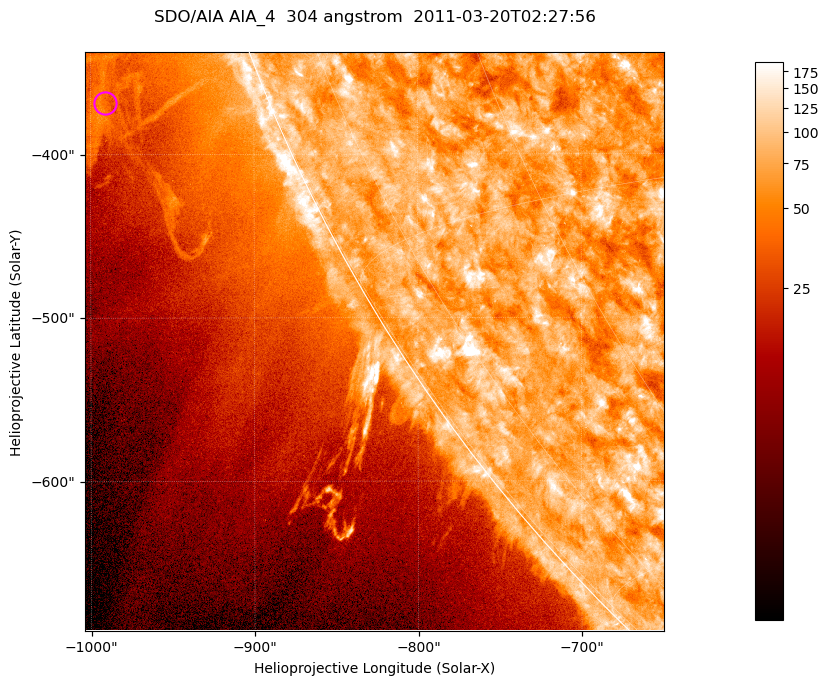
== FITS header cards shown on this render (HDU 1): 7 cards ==
TELESCOP= 'SDO/AIA '           / For AIA: SDO/AIA
INSTRUME= 'AIA_4   '           / For AIA: AIA_ATA1, AIA_ATA2, AIA_ATA3 or AIA_AT
WAVELNTH=                  304 / [angstrom] Wavelength
WAVEUNIT= 'angstrom'           / Wavelength unit: angstrom
DATE-OBS= '2011-03-20T02:27:56.127' / [ISO] Date when observation started; ISO 8
CTYPE1  = 'HPLN-TAN'           / CTYPE1; Typically HPLN
CTYPE2  = 'HPLT-TAN'           / CTYPE2; Typically HPLT

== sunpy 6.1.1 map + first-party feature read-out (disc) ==
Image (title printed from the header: SDO/AIA AIA_4  304 angstrom  2011-03-20T02:27:56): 590 x 590 px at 0.6 arcsec/px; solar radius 964 arcsec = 1606 px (partial field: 1.9% of the solar disc is inside the frame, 44% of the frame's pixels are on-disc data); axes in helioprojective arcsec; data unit not stated in the header (colour bar unlabelled)
Orientation: roll -0.132 deg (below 1 deg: not rotated)
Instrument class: DISC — disc imager (sunpy class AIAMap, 304 A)
Bright regions (active regions / flare kernels): reference = the on-disc median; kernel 5 px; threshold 5 sigma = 111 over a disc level ~75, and >= 1.15x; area >= 348 px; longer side >= 7 px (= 4.2 arcsec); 0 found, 0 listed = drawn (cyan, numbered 1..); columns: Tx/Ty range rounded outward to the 2 arcsec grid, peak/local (2 s.f.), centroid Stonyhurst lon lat
Off-limb structures (1.02-1.3 R_sun): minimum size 174 px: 6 found; the strongest spans PA ~110 deg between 1.07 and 1.12 R_sun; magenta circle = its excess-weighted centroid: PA ~110 deg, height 1.1 R_sun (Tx ~-990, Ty ~-368 arcsec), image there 2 x the reference